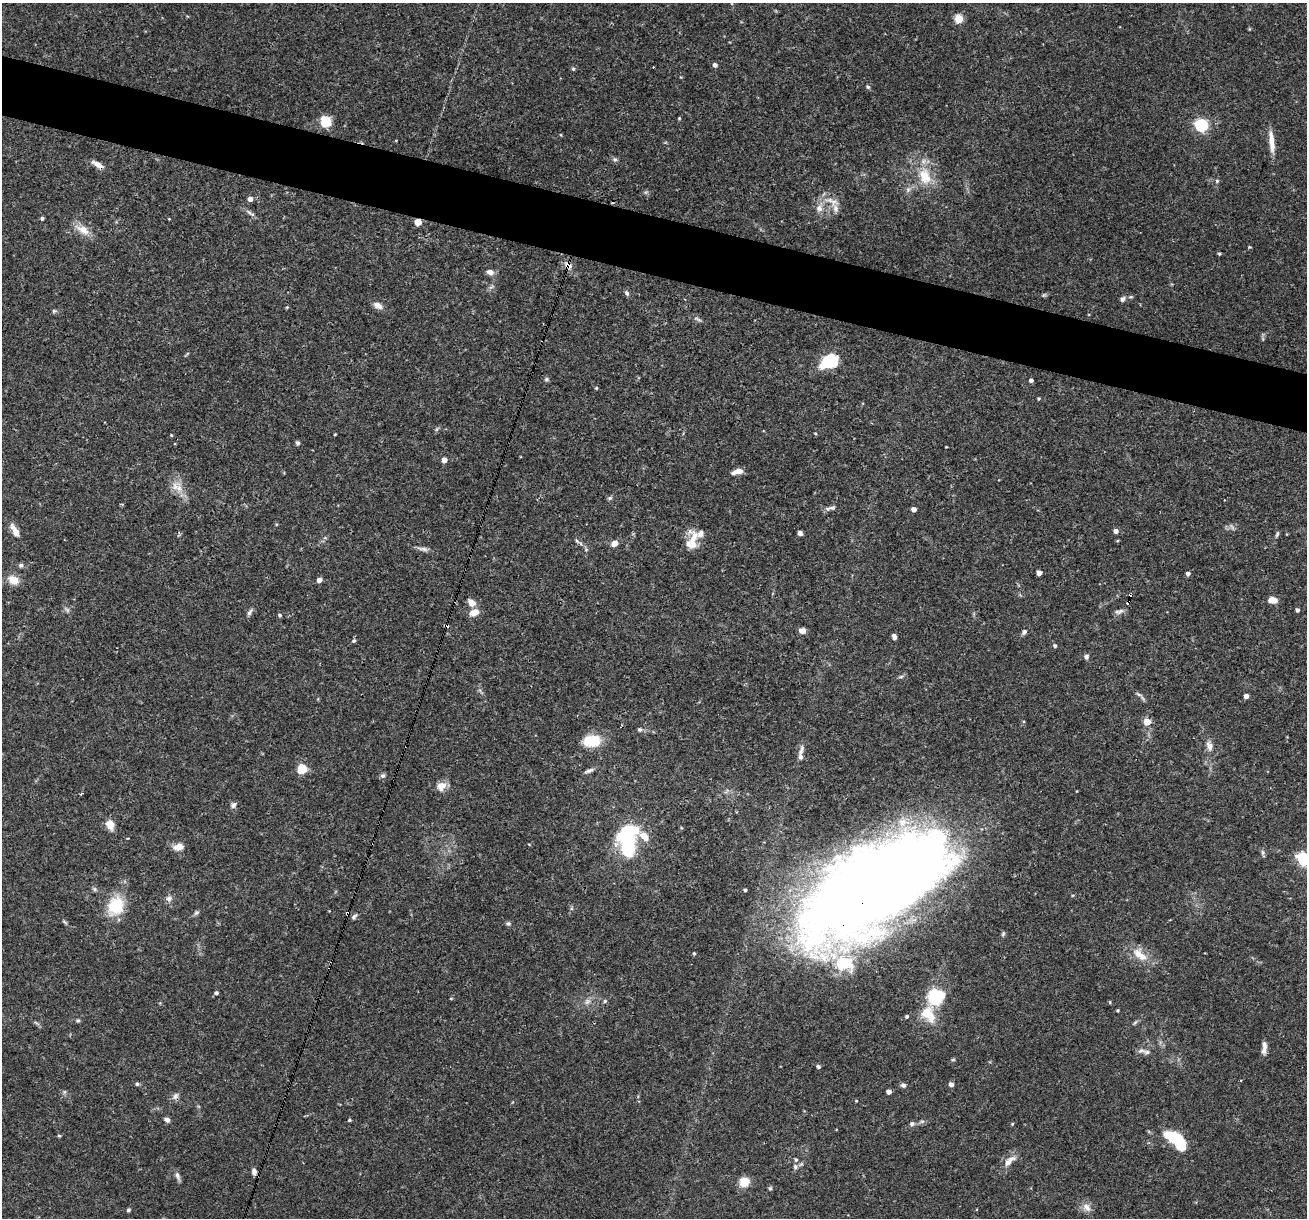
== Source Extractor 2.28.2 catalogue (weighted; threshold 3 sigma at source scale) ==
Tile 11 of 4 x 4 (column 3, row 3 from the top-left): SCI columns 2611-3915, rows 1467-2682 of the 5220 x 5238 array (HDU 1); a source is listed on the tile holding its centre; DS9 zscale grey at full resolution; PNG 1309 x 1220 px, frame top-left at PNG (2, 3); no overlay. Shown black and unused: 5% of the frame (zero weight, under 3 of 4 exposures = <1% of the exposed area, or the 3 px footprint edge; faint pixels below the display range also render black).
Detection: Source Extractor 2.28.2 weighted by HDU 2 'WHT'; one run over the whole footprint, this tile lists its part. Background 0.0759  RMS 0.0036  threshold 0.016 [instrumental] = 3 sigma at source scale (4.5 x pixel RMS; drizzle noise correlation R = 1.50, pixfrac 1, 0.05/0.05 arcsec/px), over >= 5 px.
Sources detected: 164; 4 too faint to see at this stretch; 2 inside a brighter object's white glare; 5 cosmic-ray / hot-pixel residue — not listed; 8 inside a brighter listed object's ellipse — not listed separately; the other 145 listed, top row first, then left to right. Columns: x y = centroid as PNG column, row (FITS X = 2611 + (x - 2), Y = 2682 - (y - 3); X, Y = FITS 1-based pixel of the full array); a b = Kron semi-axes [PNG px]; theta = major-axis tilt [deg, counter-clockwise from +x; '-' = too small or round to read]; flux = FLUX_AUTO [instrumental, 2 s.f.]
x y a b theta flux
959 19 5 5 - 13
1249 29 5 3 - 0.31
715 65 5 5 - 1.2
573 69 5 5 - 0.49
868 87 6 5 - 0.59
679 118 4 4 - 0.34
326 122 6 5 - 35
1201 125 6 6 - 63
561 135 5 3 - 0.29
1271 142 29 6 -84 4.3
615 159 7 5 -21 0.77
98 165 15 6 -31 2.7
925 176 26 17 -73 11
1217 181 6 5 - 0.59
908 190 9 6 63 1.3
250 199 4 4 - 2.3
832 201 24 10 -23 4.4
819 208 11 9 -87 2.7
250 213 17 4 -36 1.3
42 218 4 3 - 0.86
169 219 3 2 - 0.26
418 222 5 5 - 6.5
83 230 22 10 -32 4.6
1249 247 4 4 - 0.36
1219 254 3 3 - 0.55
568 265 13 8 -41 2.3
490 272 9 7 -18 1.9
491 287 7 4 18 0.69
627 293 7 5 -68 0.9
1044 295 5 5 - 0.51
1122 299 8 5 41 1.2
378 305 13 8 -28 2.1
54 311 7 5 0 0.65
187 354 11 2 49 0.36
828 362 17 11 28 17
546 379 7 6 - 0.69
1031 380 4 4 - 1.1
596 388 4 4 - 0.37
1039 398 4 3 - 0.41
437 429 7 4 53 0.6
335 434 4 3 - 0.31
171 435 4 3 - 0.32
297 443 5 4 - 0.93
946 447 3 2 - 0.24
444 460 5 5 - 2.4
738 471 14 6 15 2.7
179 488 19 10 -85 4.6
610 498 7 5 3 0.7
832 508 10 6 0 1.1
914 509 4 4 - 2.2
276 524 4 3 - 0.33
1116 531 5 4 - 1.9
16 533 9 6 -61 2.9
800 533 4 4 - 1.7
1277 534 8 4 74 0.66
693 538 22 12 84 5.8
577 541 9 4 -54 0.75
615 543 9 7 29 2
423 549 16 5 -10 1.6
586 550 6 4 0 0.48
21 565 6 6 - 0.87
1039 573 4 4 - 2.6
1188 574 5 4 - 1.1
13 580 12 9 -30 4.6
319 580 5 4 - 2.3
1273 600 8 6 -3 4.1
471 602 9 7 -45 2.8
1297 610 4 3 - 0.82
1119 611 13 5 16 1.3
250 612 12 5 58 1.1
474 612 10 7 26 3.8
280 615 5 5 - 0.65
802 631 8 6 -6 1.6
1024 632 8 5 49 1
894 637 5 4 - 1.2
354 641 5 4 - 0.7
1055 646 4 4 - 0.7
1086 657 6 5 - 1.1
1138 694 14 5 -32 1
1246 696 4 4 - 2.1
1147 722 5 5 - 6.9
640 730 6 5 - 0.68
592 741 17 11 3 12
1209 746 14 8 -74 2.5
801 754 21 5 83 2.1
302 769 8 8 - 7.4
589 771 13 5 22 1.2
383 776 7 6 - 0.87
441 786 12 10 29 3.2
81 793 3 3 - 0.58
233 805 9 7 37 1.2
110 824 8 6 -67 5.9
628 844 25 19 89 24
178 847 13 9 14 2.9
1263 853 10 4 -81 0.8
1304 859 6 6 - 64
874 887 150 63 32 630
94 889 6 5 - 0.7
745 890 3 3 - 0.63
169 898 9 9 - 1.5
116 906 17 13 66 16
196 913 7 6 - 0.8
347 913 6 4 57 0.87
354 917 8 5 51 0.89
64 922 9 3 -40 0.58
508 924 7 6 - 0.77
1003 934 7 5 73 0.63
694 953 5 4 - 0.45
1140 955 25 12 -40 6.5
216 993 5 4 - 0.87
936 996 16 14 28 19
451 998 5 3 - 0.28
605 1001 6 5 - 0.59
1110 1002 5 3 - 0.32
1118 1010 3 3 - 0.39
928 1014 23 16 -62 9
907 1016 4 4 - 0.66
78 1021 5 5 - 0.59
1135 1022 8 4 48 0.6
1264 1047 16 6 87 2.1
1141 1051 13 7 8 1.8
953 1060 5 4 - 0.49
818 1066 5 4 - 0.81
137 1084 5 5 - 0.63
951 1084 4 4 - 1.8
903 1085 7 5 -20 0.97
64 1092 7 4 89 0.61
889 1092 4 4 - 1.8
175 1096 11 7 52 1.5
856 1101 4 3 - 0.34
167 1120 7 5 -24 1.2
349 1120 4 3 - 0.46
922 1121 8 5 16 0.84
912 1124 7 6 - 1
1012 1124 4 4 - 0.38
59 1136 5 3 - 0.38
1175 1138 19 9 -27 20
1009 1161 22 9 39 3.4
795 1167 7 7 - 1.1
254 1172 8 5 -74 1.5
178 1176 13 5 -70 1.3
744 1182 9 9 - 6.1
770 1188 5 5 - 0.63
1087 1207 14 10 -48 2.6
128 1210 6 4 17 0.58
Overlapping masked pixels (flux is a lower limit): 5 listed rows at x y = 98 165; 418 222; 568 265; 874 887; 347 913
Isophote crosses this tile's border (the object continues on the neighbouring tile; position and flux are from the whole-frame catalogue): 1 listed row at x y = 1304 859